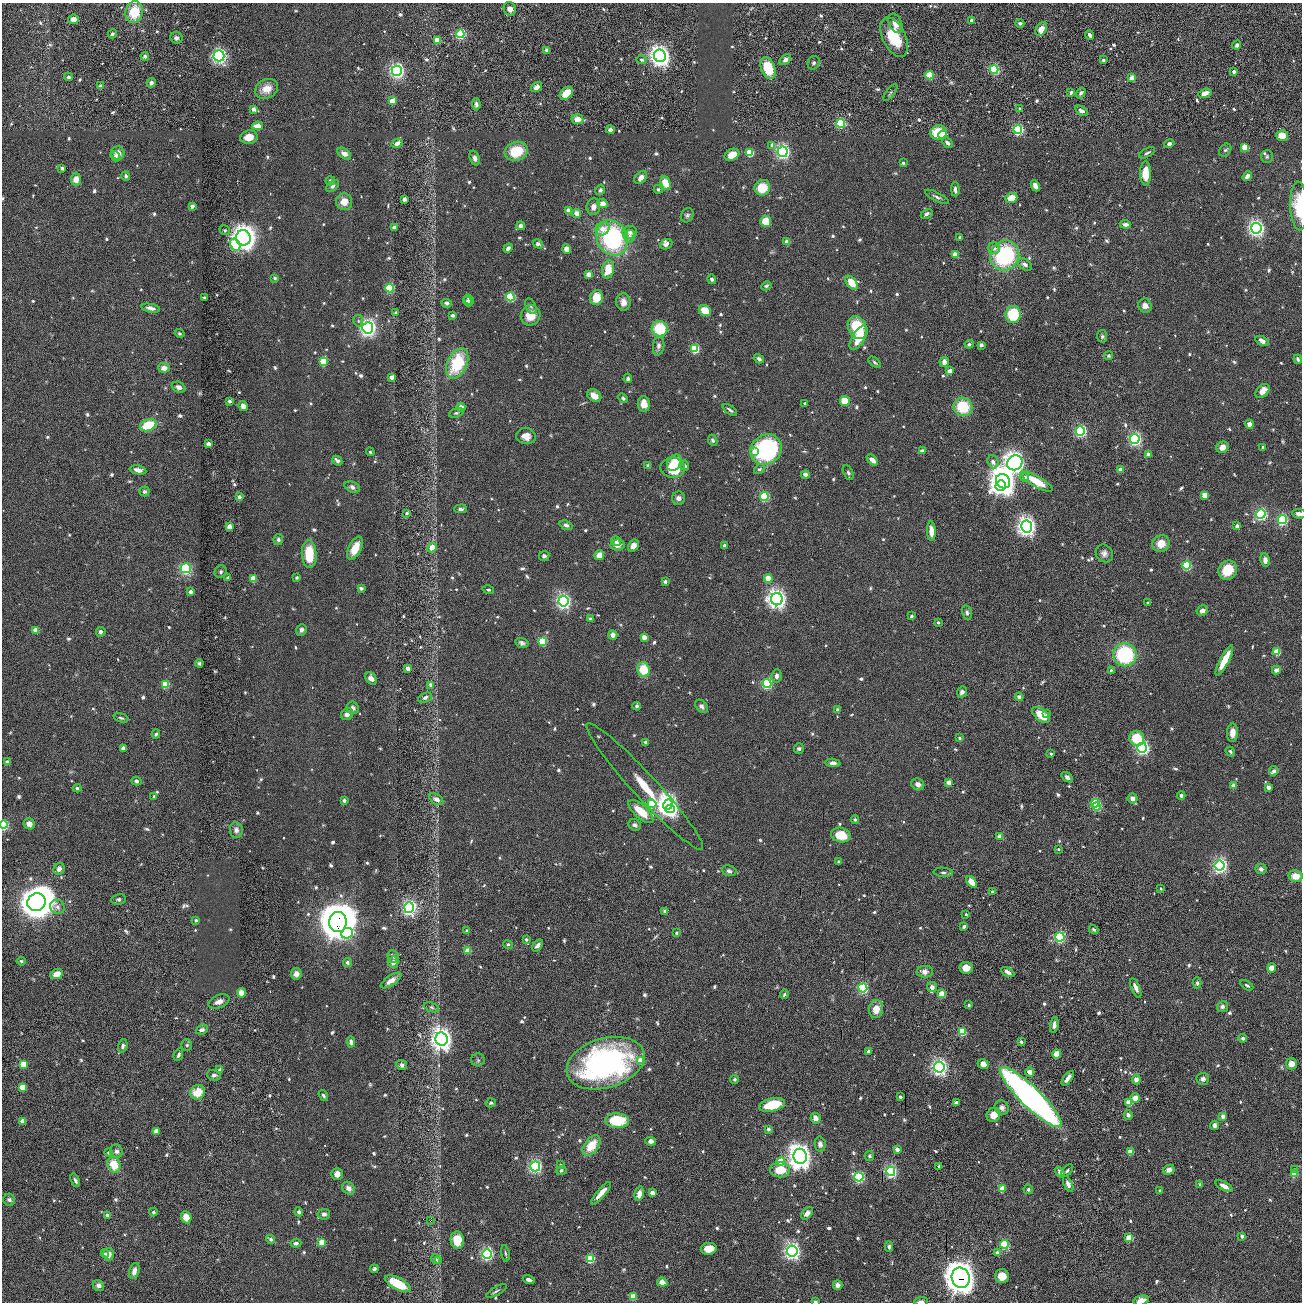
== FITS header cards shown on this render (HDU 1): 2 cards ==
NAXIS1  =                 2600 / length of original image axis
NAXIS2  =                 2600 / length of original image axis

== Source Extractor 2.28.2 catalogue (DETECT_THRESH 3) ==
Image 2600 x 2600 px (HDU 1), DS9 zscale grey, zoomed out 1/2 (1 PNG px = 2 x 2 image px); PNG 1304 x 1304 px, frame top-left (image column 1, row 2599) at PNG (2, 3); each listed source drawn as its Kron ellipse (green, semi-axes under 4 px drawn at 4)
Background 1.41e-13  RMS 4.4e-12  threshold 1.31e-11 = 3 sigma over >= 5 px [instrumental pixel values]
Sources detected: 1464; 22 cannot appear on this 1/2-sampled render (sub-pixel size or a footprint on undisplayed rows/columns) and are neither listed nor drawn; of the other 1442, the 500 brightest by FLUX_AUTO listed and drawn (942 fainter detections omitted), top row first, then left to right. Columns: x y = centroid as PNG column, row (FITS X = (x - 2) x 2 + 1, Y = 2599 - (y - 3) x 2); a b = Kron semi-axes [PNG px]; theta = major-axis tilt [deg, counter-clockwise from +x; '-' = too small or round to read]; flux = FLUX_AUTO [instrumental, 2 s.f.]
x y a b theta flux
510 9 7 6 - 7.7e-09
134 12 11 8 78 2.8e-08
73 19 5 5 - 7.5e-09
971 20 3 3 - 3.2e-09
895 23 10 6 -66 1.0e-08
1020 23 4 4 - 2.8e-09
1041 29 7 5 59 1.0e-08
112 34 5 4 - 2.3e-09
460 34 4 4 - 9.7e-08
1089 35 5 3 - 3.5e-09
894 37 21 11 -65 4.2e-08
176 38 6 5 - 3.4e-09
437 40 4 3 - 2.5e-08
1237 45 5 4 - 2.5e-09
547 50 3 3 - 6.6e-09
145 56 4 4 - 3.2e-09
219 56 5 5 - 3.1e-07
660 56 6 6 - 7.4e-07
642 60 5 4 - 3.1e-09
785 60 7 4 41 3.7e-09
1103 60 3 3 - 3.3e-09
814 63 7 6 - 2.7e-09
768 68 11 7 -70 3.3e-08
994 69 4 4 - 8.8e-08
397 71 5 5 - 3.0e-07
1234 71 3 3 - 5.8e-09
930 75 4 4 - 4.0e-08
69 77 4 3 - 2.5e-09
1132 78 3 3 - 1.3e-08
151 83 5 4 - 3.4e-09
101 86 3 3 - 5.9e-09
536 87 6 4 34 6.3e-09
266 89 12 9 25 1.5e-08
890 92 10 4 51 2.5e-09
1071 92 4 3 - 2.2e-09
566 93 7 5 45 1.9e-08
1081 93 6 4 58 3.0e-09
1205 93 7 4 19 7.4e-09
392 101 3 3 - 1.7e-08
476 104 6 4 -86 4.1e-09
254 109 4 3 - 6.2e-09
1020 109 3 3 - 2.4e-09
1081 111 7 4 -32 3.4e-09
577 119 6 5 - 1.0e-08
841 123 4 4 - 7.8e-08
257 126 6 4 7 1.3e-08
1018 129 4 4 - 1.4e-07
610 130 4 4 - 4.1e-09
938 133 8 7 - 3.5e-08
943 135 4 4 - 2.4e-08
1282 136 6 5 - 1.2e-08
249 137 9 6 9 1.4e-08
397 143 6 4 33 5.5e-09
947 143 6 4 -46 4.1e-09
1169 144 5 4 - 3.0e-09
772 145 4 4 - 4.3e-09
1245 147 4 3 - 2.1e-08
1225 150 7 5 47 2.5e-09
516 151 12 9 18 3.6e-08
750 152 4 4 - 3.6e-08
783 152 5 5 - 2.6e-07
118 153 7 6 - 8.4e-09
1147 153 9 3 27 2.6e-09
344 154 7 5 -36 6.5e-09
732 155 8 5 26 1.8e-08
115 156 5 4 - 2.5e-09
1267 157 6 6 - 2.1e-09
475 158 8 4 -70 3.8e-09
903 163 3 3 - 2.2e-09
62 168 4 3 - 2.2e-09
1146 173 12 5 -90 2.5e-08
126 176 5 4 - 3.1e-09
1247 176 5 3 - 5.7e-09
641 177 7 5 46 7.2e-09
76 179 6 5 - 8.9e-09
330 181 4 4 - 3.0e-09
666 183 7 4 -66 2.1e-08
332 186 7 4 41 3.1e-09
1035 186 6 4 -65 6.6e-09
762 188 8 7 - 2.4e-08
658 189 4 4 - 2.2e-09
955 189 7 3 -89 3.3e-09
600 190 5 4 - 2.9e-09
937 197 13 3 -27 2.9e-09
1011 198 6 5 - 1.7e-08
404 199 3 3 - 6.3e-09
344 202 8 8 - 1.4e-08
603 204 5 4 - 8.7e-09
192 206 3 3 - 4.5e-09
1299 206 24 9 -88 3.7e-08
593 207 8 7 - 6.1e-09
569 211 3 3 - 1.3e-08
577 213 5 4 - 7.0e-09
927 214 6 4 26 3.7e-09
687 215 7 6 - 2.9e-09
766 221 5 5 - 2.6e-08
1125 224 5 4 - 4.7e-09
521 226 4 4 - 5.4e-09
395 227 3 3 - 7.9e-09
1256 228 5 5 - 3.6e-07
602 229 7 6 - 6.5e-09
225 230 5 4 - 2.0e-09
630 232 7 6 - 4.2e-09
629 236 6 5 - 3.7e-09
960 237 3 3 - 2.6e-09
243 238 8 7 - 1.1e-06
612 238 18 15 -65 1.4e-07
787 242 3 3 - 9.8e-09
235 244 6 4 -59 3.4e-08
538 244 5 3 - 5.6e-09
666 244 6 5 - 5.3e-09
508 248 5 3 - 3.3e-09
994 248 6 5 - 3.9e-09
567 249 5 4 - 8.8e-09
955 255 3 3 - 1.1e-08
1005 256 15 14 - 1.2e-07
1025 264 8 5 -38 3.7e-09
608 269 9 6 78 1.9e-08
589 274 3 3 - 1.0e-08
275 278 3 3 - 2.7e-09
712 279 5 4 - 2.9e-09
851 283 8 4 -52 1.9e-08
766 286 5 4 - 2.3e-09
390 288 4 4 - 6.0e-08
510 297 4 4 - 7.8e-08
596 297 7 6 - 2.1e-08
204 298 3 2 - 2.1e-09
469 300 5 3 - 2.5e-09
467 301 5 4 - 2.4e-09
623 302 9 7 -82 7.7e-09
447 303 5 4 - 2.6e-09
531 306 8 5 -67 2.6e-09
1145 306 7 6 - 6.5e-09
151 308 9 4 -10 4.7e-09
705 311 6 5 - 2.0e-08
396 313 3 3 - 2.5e-09
1013 314 8 7 - 5.4e-08
453 315 4 4 - 2.7e-09
530 315 10 9 - 2.1e-08
358 321 6 4 -80 2.0e-09
857 327 12 9 -65 4.9e-08
368 328 5 5 - 4.4e-07
660 329 8 7 - 4.5e-08
180 333 5 3 - 2.1e-09
1102 336 6 5 - 2.3e-09
859 338 14 6 59 3.0e-08
1262 341 7 4 -30 6.8e-09
969 344 4 4 - 2.4e-09
981 345 3 3 - 5.5e-09
659 346 10 5 82 4.6e-09
695 349 4 4 - 5.8e-08
1108 356 4 4 - 2.1e-09
759 359 5 3 - 3.9e-09
1298 359 4 3 - 2.8e-09
323 362 4 4 - 3.6e-08
875 362 7 3 -41 2.0e-09
944 362 5 4 - 7.2e-09
457 363 16 9 65 5.6e-08
164 368 6 4 -6 7.6e-09
950 371 3 3 - 8.9e-09
392 377 3 3 - 7.2e-09
628 379 4 4 - 2.9e-09
179 387 7 5 -23 5.0e-09
1262 391 8 5 46 1.2e-08
594 396 8 5 -35 9.9e-09
623 398 5 4 - 2.3e-09
229 401 4 4 - 2.3e-09
845 401 5 5 - 2.1e-08
805 403 3 2 - 2.0e-09
644 404 8 6 -87 1.3e-08
243 406 5 4 - 6.4e-09
461 407 4 4 - 8.1e-09
963 407 9 9 - 4.5e-08
730 410 8 3 -34 2.7e-09
456 413 7 4 16 2.1e-09
1249 424 4 4 - 6.2e-09
148 425 8 5 22 3.7e-08
1080 431 4 4 - 1.5e-07
526 436 10 8 -11 9.4e-09
1135 439 5 5 - 2.0e-07
713 440 6 4 -64 2.5e-09
208 444 3 3 - 7.9e-09
1222 447 6 5 - 1.1e-08
1263 447 3 3 - 2.9e-09
766 450 16 14 37 1.5e-07
922 451 3 3 - 6.2e-09
370 452 4 3 - 2.0e-09
755 452 4 3 - 1.7e-08
1148 454 3 3 - 7.3e-09
872 460 7 3 -44 8.1e-09
337 461 5 3 - 4.5e-09
993 462 7 5 -68 4.6e-09
674 463 9 6 56 2.2e-08
1015 463 8 7 - 7.1e-07
648 466 3 3 - 4.8e-09
685 466 5 4 - 2.9e-09
673 468 12 10 -5 4.2e-08
760 469 6 4 36 2.3e-09
138 470 8 4 -11 7.1e-09
1121 470 3 3 - 1.1e-08
848 473 7 4 -63 2.7e-09
805 474 4 4 - 4.3e-09
1024 477 4 4 - 3.9e-09
1003 481 7 6 - 1.4e-06
1036 481 18 5 -30 2.9e-08
1001 486 5 5 - 2.4e-07
352 487 8 5 -24 4.1e-09
144 491 5 5 - 3.0e-09
1205 495 3 3 - 1.6e-08
764 496 4 4 - 9.0e-08
239 497 4 3 - 4.4e-09
678 498 6 6 - 4.8e-09
461 509 6 4 3 3.5e-09
407 513 3 3 - 2.4e-09
1261 514 5 4 - 1.6e-07
1299 514 7 5 -4 4.4e-09
1282 520 4 4 - 1.3e-07
566 525 7 4 -22 3.2e-09
1237 526 4 3 - 3.8e-09
229 527 4 4 - 1.1e-08
1027 527 6 5 - 5.8e-07
931 531 10 4 -88 1.2e-08
278 539 5 4 - 2.9e-09
616 541 5 4 - 4.5e-09
1161 544 9 8 - 1.4e-08
617 545 7 5 8 8.1e-09
725 545 3 3 - 5.3e-09
633 546 6 5 - 9.1e-09
355 548 12 6 63 2.1e-08
432 548 5 4 - 1.5e-08
1104 553 9 8 - 5.5e-09
309 554 14 7 -87 3.3e-08
599 555 5 4 - 1.0e-08
544 556 5 5 - 2.9e-09
1265 560 7 4 -80 5.2e-09
1186 565 4 4 - 7.9e-08
186 568 5 5 - 1.3e-07
1228 570 10 9 - 2.6e-08
221 572 6 5 - 2.6e-09
297 577 3 3 - 2.6e-09
228 578 3 3 - 3.7e-09
253 579 4 4 - 1.9e-08
768 579 4 3 - 2.1e-08
665 581 3 3 - 3.9e-09
361 588 3 3 - 4.3e-09
488 590 6 3 -12 2.2e-09
191 592 3 3 - 4.8e-09
777 599 6 6 - 5.6e-07
563 601 5 5 - 2.9e-07
1148 603 3 2 - 2.2e-09
1202 611 6 4 29 5.6e-09
967 613 7 5 -76 2.8e-09
912 616 4 3 - 2.3e-09
590 619 3 3 - 2.8e-09
938 622 3 3 - 2.3e-09
36 630 4 3 - 1.2e-08
301 630 6 5 - 4.0e-09
101 632 5 4 - 3.8e-09
613 635 5 4 - 6.8e-09
644 637 3 3 - 1.1e-08
542 641 4 4 - 4.6e-08
522 643 6 5 - 4.0e-09
1277 652 4 3 - 2.7e-08
1125 655 12 11 - 9.2e-08
1224 660 17 4 62 2.6e-08
199 663 4 3 - 2.1e-09
408 668 4 3 - 4.7e-09
644 670 7 6 - 3.1e-08
1111 670 4 3 - 2.1e-09
1276 670 4 3 - 6.6e-09
777 676 7 5 84 4.5e-09
371 678 6 5 - 7.6e-09
165 684 4 4 - 3.4e-08
767 684 4 4 - 1.1e-07
430 685 4 4 - 3.0e-09
962 692 6 5 - 4.6e-09
1019 697 4 4 - 2.7e-09
425 698 7 4 23 3.6e-09
637 706 4 3 - 3.1e-09
701 706 7 5 -47 3.5e-09
353 708 6 6 - 4.0e-09
837 710 3 3 - 4.4e-09
347 714 6 5 - 5.1e-09
1047 714 4 3 - 2.1e-09
1041 715 10 6 -38 2.4e-08
121 718 8 3 -16 2.1e-09
1232 733 9 5 88 9.8e-09
156 734 4 3 - 2.3e-09
960 738 4 3 - 2.1e-09
1137 738 7 7 - 3.8e-08
645 742 3 3 - 3.2e-09
123 748 4 4 - 4.5e-09
1142 748 5 5 - 2.2e-07
799 749 5 5 - 2.7e-09
1230 752 5 4 - 2.2e-09
1051 754 3 3 - 2.6e-09
7 762 3 3 - 5.4e-09
833 763 8 3 -4 4.7e-09
1274 771 5 4 - 4.1e-09
1067 777 6 4 -35 3.6e-09
136 781 5 4 - 3.3e-09
949 783 3 3 - 1.2e-08
918 784 6 6 - 4.4e-09
645 786 85 12 -47 7.1e-08
1233 786 3 3 - 7.5e-09
1268 787 3 3 - 7.4e-09
77 788 4 3 - 2.0e-09
1181 795 4 4 - 2.6e-09
154 796 4 4 - 2.2e-09
1133 798 5 5 - 5.6e-09
436 799 8 5 -33 6.0e-09
344 800 3 3 - 3.8e-09
1095 803 4 4 - 5.2e-08
652 804 4 4 - 3.6e-08
668 805 5 4 - 6.5e-07
1096 807 4 4 - 5.8e-08
670 809 5 4 - 1.7e-07
641 812 15 6 -43 2.2e-08
855 820 4 4 - 2.4e-09
29 824 6 5 - 8.4e-09
3 825 4 4 - 7.4e-08
635 825 6 5 - 3.4e-09
236 830 8 6 -82 5.7e-09
841 835 9 7 -14 2.1e-08
1000 836 3 3 - 1.0e-08
1058 849 3 3 - 2.5e-09
838 862 3 3 - 2.3e-09
1220 866 5 5 - 2.8e-07
59 869 6 5 - 5.1e-09
1261 869 5 5 - 3.9e-09
729 871 7 5 -17 2.9e-09
943 872 9 4 -5 3.3e-09
1296 876 7 6 - 1.4e-08
972 882 6 4 -51 1.7e-08
1161 889 3 3 - 2.1e-09
992 892 3 3 - 3.6e-09
119 899 7 5 10 2.4e-09
36 902 9 8 - 3.1e-06
57 907 7 7 - 5.0e-09
409 907 5 5 - 2.9e-07
665 911 3 3 - 5.1e-09
966 914 3 3 - 2.1e-09
196 920 4 3 - 2.2e-09
338 922 10 8 85 4.5e-06
964 926 4 3 - 3.1e-09
1093 929 5 3 - 2.1e-09
467 931 4 4 - 2.1e-09
347 933 6 5 - 5.2e-08
677 933 3 3 - 2.3e-09
1060 937 4 4 - 1.3e-07
526 939 3 3 - 2.7e-09
508 944 5 4 - 2.0e-09
538 945 7 4 50 4.6e-09
468 950 3 3 - 1.6e-08
393 956 6 5 - 2.8e-09
21 961 4 4 - 2.1e-09
347 962 4 4 - 2.2e-09
393 962 5 5 - 7.2e-09
966 968 6 6 - 1.3e-08
1271 968 5 4 - 8.8e-09
925 972 8 6 2 6.0e-09
1008 972 7 4 -32 4.4e-09
57 974 6 5 - 1.4e-08
296 974 5 5 - 7.8e-09
391 980 12 5 34 8.6e-09
1197 983 5 3 - 2.4e-09
1247 985 7 3 -31 2.2e-09
932 987 5 5 - 5.1e-09
863 988 4 4 - 1.3e-07
1136 988 10 3 -68 5.2e-09
241 993 5 4 - 1.3e-08
784 994 5 3 - 2.0e-09
942 994 3 3 - 2.2e-08
219 1001 11 6 22 6.9e-09
969 1005 3 2 - 2.6e-09
431 1007 8 4 -21 2.4e-09
1222 1007 5 5 - 3.9e-09
876 1009 9 7 83 1.3e-08
1054 1025 8 4 84 5.3e-09
202 1030 6 4 23 4.3e-09
962 1032 4 4 - 4.0e-08
1243 1038 4 4 - 2.9e-09
441 1039 7 6 - 8.4e-07
351 1042 5 4 - 5.2e-09
1021 1042 3 2 - 3.4e-09
187 1045 6 5 - 2.2e-09
123 1046 7 4 73 2.8e-09
869 1051 3 3 - 4.0e-09
1057 1054 4 4 - 1.4e-08
178 1055 7 3 66 3.1e-09
478 1060 7 6 - 2.3e-09
641 1061 4 4 - 1.8e-08
606 1063 40 24 17 2.9e-07
23 1064 4 4 - 2.5e-08
983 1064 5 5 - 9.0e-09
1291 1064 5 5 - 1.1e-08
402 1065 5 5 - 3.8e-09
939 1067 5 5 - 3.7e-07
220 1070 4 4 - 3.2e-09
1030 1072 4 3 - 1.0e-08
214 1075 7 5 -12 3.1e-09
1068 1078 8 3 52 6.5e-09
734 1079 4 4 - 2.3e-09
1136 1079 5 4 - 5.7e-09
1203 1079 6 6 - 3.9e-09
22 1087 4 3 - 1.5e-08
198 1092 8 6 46 2.2e-08
323 1096 6 4 -56 2.5e-09
900 1097 3 3 - 2.2e-09
1031 1097 42 10 -44 6.7e-07
1135 1098 5 4 - 1.1e-08
491 1103 5 4 - 2.2e-09
956 1103 3 3 - 7.0e-09
1129 1103 3 3 - 1.8e-08
772 1105 13 6 13 3.7e-08
1002 1107 7 7 - 4.5e-09
993 1115 7 6 - 1.4e-08
1128 1115 4 4 - 3.9e-09
1223 1116 3 3 - 6.9e-09
816 1118 5 5 - 7.2e-09
23 1121 3 3 - 9.6e-09
617 1121 12 7 -3 3.9e-08
1215 1125 4 4 - 4.6e-09
768 1129 3 3 - 3.6e-09
156 1131 3 3 - 8.8e-09
651 1141 5 4 - 5.7e-09
820 1144 8 5 -79 4.5e-09
591 1146 12 7 53 2.5e-08
897 1149 3 3 - 6.3e-09
116 1151 7 6 - 3.9e-09
1130 1152 3 3 - 1.5e-08
108 1153 4 4 - 2.5e-09
800 1156 7 6 - 9.8e-07
869 1156 5 4 - 2.1e-09
781 1161 4 4 - 2.4e-08
114 1165 8 6 -69 2.5e-08
561 1165 3 3 - 2.0e-09
535 1166 5 5 - 2.0e-07
939 1166 3 3 - 2.4e-09
780 1170 10 7 2 2.1e-08
1067 1170 7 4 47 2.6e-09
1169 1170 6 5 - 5.6e-09
1294 1170 4 3 - 2.5e-09
561 1171 5 4 - 2.1e-09
891 1171 5 4 - 1.6e-07
1060 1172 6 4 -52 4.7e-09
337 1174 6 5 - 6.7e-09
1294 1174 3 3 - 2.4e-08
859 1177 4 4 - 1.3e-07
75 1180 7 3 -66 3.1e-09
1068 1184 8 4 -65 6.7e-09
1200 1185 4 4 - 2.2e-09
1224 1186 9 4 -28 8.6e-09
349 1188 7 5 -47 6.4e-09
1002 1189 3 3 - 1.6e-08
1028 1189 5 4 - 2.7e-09
1160 1191 3 3 - 2.6e-09
601 1193 14 4 49 1.1e-08
652 1193 3 3 - 8.7e-09
639 1194 7 4 77 8.0e-09
9 1200 6 5 - 3.6e-09
153 1212 4 4 - 2.0e-09
299 1212 4 4 - 2.6e-09
807 1213 7 4 51 6.0e-09
324 1214 6 5 - 3.9e-09
108 1215 3 3 - 4.9e-09
186 1217 6 5 - 1.5e-08
430 1221 2 1 - 4.3e-09
1242 1236 3 3 - 4.4e-09
1129 1238 4 3 - 2.3e-08
271 1239 5 3 - 4.1e-09
457 1240 8 6 -83 1.7e-08
296 1243 5 4 - 3.3e-09
322 1243 4 4 - 2.4e-08
1004 1244 4 4 - 7.0e-08
889 1247 5 3 - 2.2e-09
709 1249 8 6 9 1.5e-08
792 1251 5 5 - 3.9e-07
997 1252 3 3 - 3.4e-09
105 1253 4 4 - 2.2e-09
505 1253 8 3 -81 2.1e-09
109 1254 6 5 - 8.6e-09
487 1254 5 4 - 1.9e-07
436 1259 5 4 - 2.2e-09
590 1259 4 4 - 5.0e-08
438 1260 3 3 - 2.0e-09
374 1269 4 4 - 2.9e-09
134 1271 8 5 73 6.6e-09
1002 1276 7 7 - 1.2e-08
961 1278 10 9 - 1.8e-06
529 1280 6 3 -19 4.0e-09
662 1282 5 4 - 8.8e-09
398 1284 14 6 -27 3.4e-08
98 1285 6 5 - 4.0e-09
838 1285 5 4 - 4.6e-09
496 1291 11 4 29 2.5e-09
633 1297 3 3 - 1.8e-08
1141 1300 8 4 13 7.3e-09
815 1301 3 2 - 2.4e-09
921 1301 7 3 4 2.6e-09
At the frame edge (FLAGS 8, measured only in part): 6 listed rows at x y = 1299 206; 1299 514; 3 825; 1141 1300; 815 1301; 921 1301
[942 fainter detections neither listed nor drawn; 22 sub-pixel or undisplayed-footprint detections neither listed nor drawn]